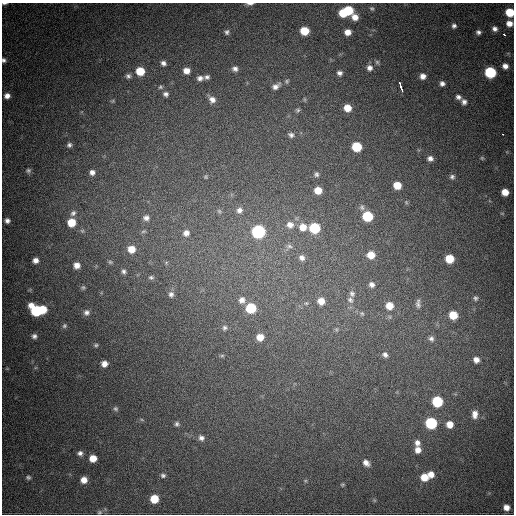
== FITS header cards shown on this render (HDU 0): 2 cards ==
NAXIS1  =                  512
NAXIS2  =                  512

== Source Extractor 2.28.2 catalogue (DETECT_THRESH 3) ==
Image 512 x 512 px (HDU 0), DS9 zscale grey, 1 PNG px = 1 image px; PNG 516 x 516 px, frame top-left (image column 1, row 512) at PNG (2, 3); no overlay
Background 803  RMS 23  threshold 67.6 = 3 sigma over >= 5 px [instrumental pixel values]
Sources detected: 136; all 136 listed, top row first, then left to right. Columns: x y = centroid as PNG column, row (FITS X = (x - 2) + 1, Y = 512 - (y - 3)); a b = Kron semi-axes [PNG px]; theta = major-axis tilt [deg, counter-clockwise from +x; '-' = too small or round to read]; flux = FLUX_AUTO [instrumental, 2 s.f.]
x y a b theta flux
4 3 7 3 0 2600
250 4 10 3 3 5200
372 8 6 4 -45 2400
348 10 7 6 - 47000
510 12 6 6 - 40000
343 13 6 6 - 35000
355 17 9 6 -42 12000
509 23 6 6 - 11000
454 26 6 6 - 4600
495 29 6 5 - 5800
304 31 7 6 - 35000
227 32 6 6 - 4200
348 32 6 5 - 12000
478 32 6 5 - 4500
504 35 3 3 - 4700
4 60 4 4 - 3500
377 62 6 6 - 2600
163 63 6 5 - 5400
505 66 6 6 - 8100
369 68 7 7 - 7200
235 69 7 6 - 5500
140 71 7 7 - 36000
186 71 6 5 - 11000
490 72 7 7 - 110000
339 73 6 5 - 5000
128 76 7 7 - 4600
423 76 6 6 - 8600
207 77 5 5 - 3800
200 78 7 5 3 5800
287 81 6 5 - 2500
442 83 5 5 - 5500
400 84 5 3 - 7500
276 86 11 6 34 7700
160 87 6 4 17 2400
402 89 6 3 -74 8900
166 94 6 6 - 4700
7 96 6 5 - 7800
458 97 7 6 - 5100
304 99 6 4 -71 1700
212 100 8 7 - 8500
113 101 6 5 - 2000
464 102 7 6 - 5600
347 108 7 6 - 20000
298 110 6 5 - 2700
503 134 3 2 - 9700
291 135 7 6 - 4800
69 145 6 5 - 3800
357 147 7 6 - 58000
430 158 6 5 - 6100
482 158 6 4 -45 1900
28 171 7 6 - 3500
92 172 6 6 - 6500
316 174 7 7 - 3900
206 177 6 5 - 2200
452 177 6 6 - 3900
397 185 6 6 - 24000
318 190 6 6 - 20000
505 192 6 6 - 17000
362 207 9 7 -70 5100
239 210 9 8 - 7800
219 211 7 6 - 3500
73 213 9 7 39 5800
502 213 6 3 -19 1700
367 216 7 7 - 72000
146 218 9 8 - 8000
7 221 5 5 - 5400
71 222 7 7 - 30000
290 225 10 9 - 11000
303 227 8 8 - 16000
314 228 7 7 - 82000
82 231 6 5 - 2900
143 231 8 5 19 3000
258 231 7 7 - 240000
186 233 9 8 - 10000
289 246 8 6 -16 4200
131 249 8 8 - 19000
371 255 8 7 - 19000
302 258 8 7 - 6600
449 259 6 6 - 35000
36 260 6 5 - 8100
110 262 6 5 - 2500
166 263 6 4 20 1900
77 265 7 7 - 10000
124 271 6 5 - 3900
151 277 7 5 -9 3300
372 285 7 7 - 6300
83 287 6 5 - 2400
171 294 8 7 - 5700
352 294 9 7 -73 5900
475 298 6 6 - 3300
242 300 9 9 - 10000
350 300 10 8 -48 7200
321 301 8 8 - 15000
306 303 6 5 - 2700
418 304 11 5 -88 5200
389 306 8 7 - 19000
251 308 7 7 - 70000
43 309 5 4 - 18000
36 311 11 9 -15 110000
86 312 7 7 - 5900
362 313 8 6 -48 3600
453 315 7 6 - 30000
390 317 6 4 -71 2200
64 326 6 6 - 2900
225 328 7 7 - 4700
336 329 6 5 - 2600
34 336 6 6 - 4800
260 337 7 7 - 17000
431 338 8 7 - 5800
96 345 5 5 - 2600
385 355 8 7 - 6100
222 356 6 4 1 2200
476 360 8 7 - 9500
104 364 6 6 - 11000
437 401 7 7 - 85000
116 409 7 6 - 3100
475 414 12 8 87 11000
142 420 6 3 -20 1800
431 423 7 7 - 120000
177 424 6 6 - 3600
450 424 8 8 - 16000
201 438 8 7 - 6200
417 443 9 8 - 8500
418 450 8 7 - 11000
80 453 7 6 - 5300
93 458 6 6 - 19000
366 463 8 6 -46 8200
431 474 7 6 - 11000
163 475 6 5 - 3600
28 477 6 5 - 3200
424 477 8 7 - 23000
84 480 6 6 - 13000
342 485 6 4 17 1800
154 499 6 6 - 32000
506 507 6 6 - 11000
99 512 7 5 2 2900
At the frame edge (FLAGS 8, measured only in part): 5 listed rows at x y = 4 3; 250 4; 510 12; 509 23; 4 60